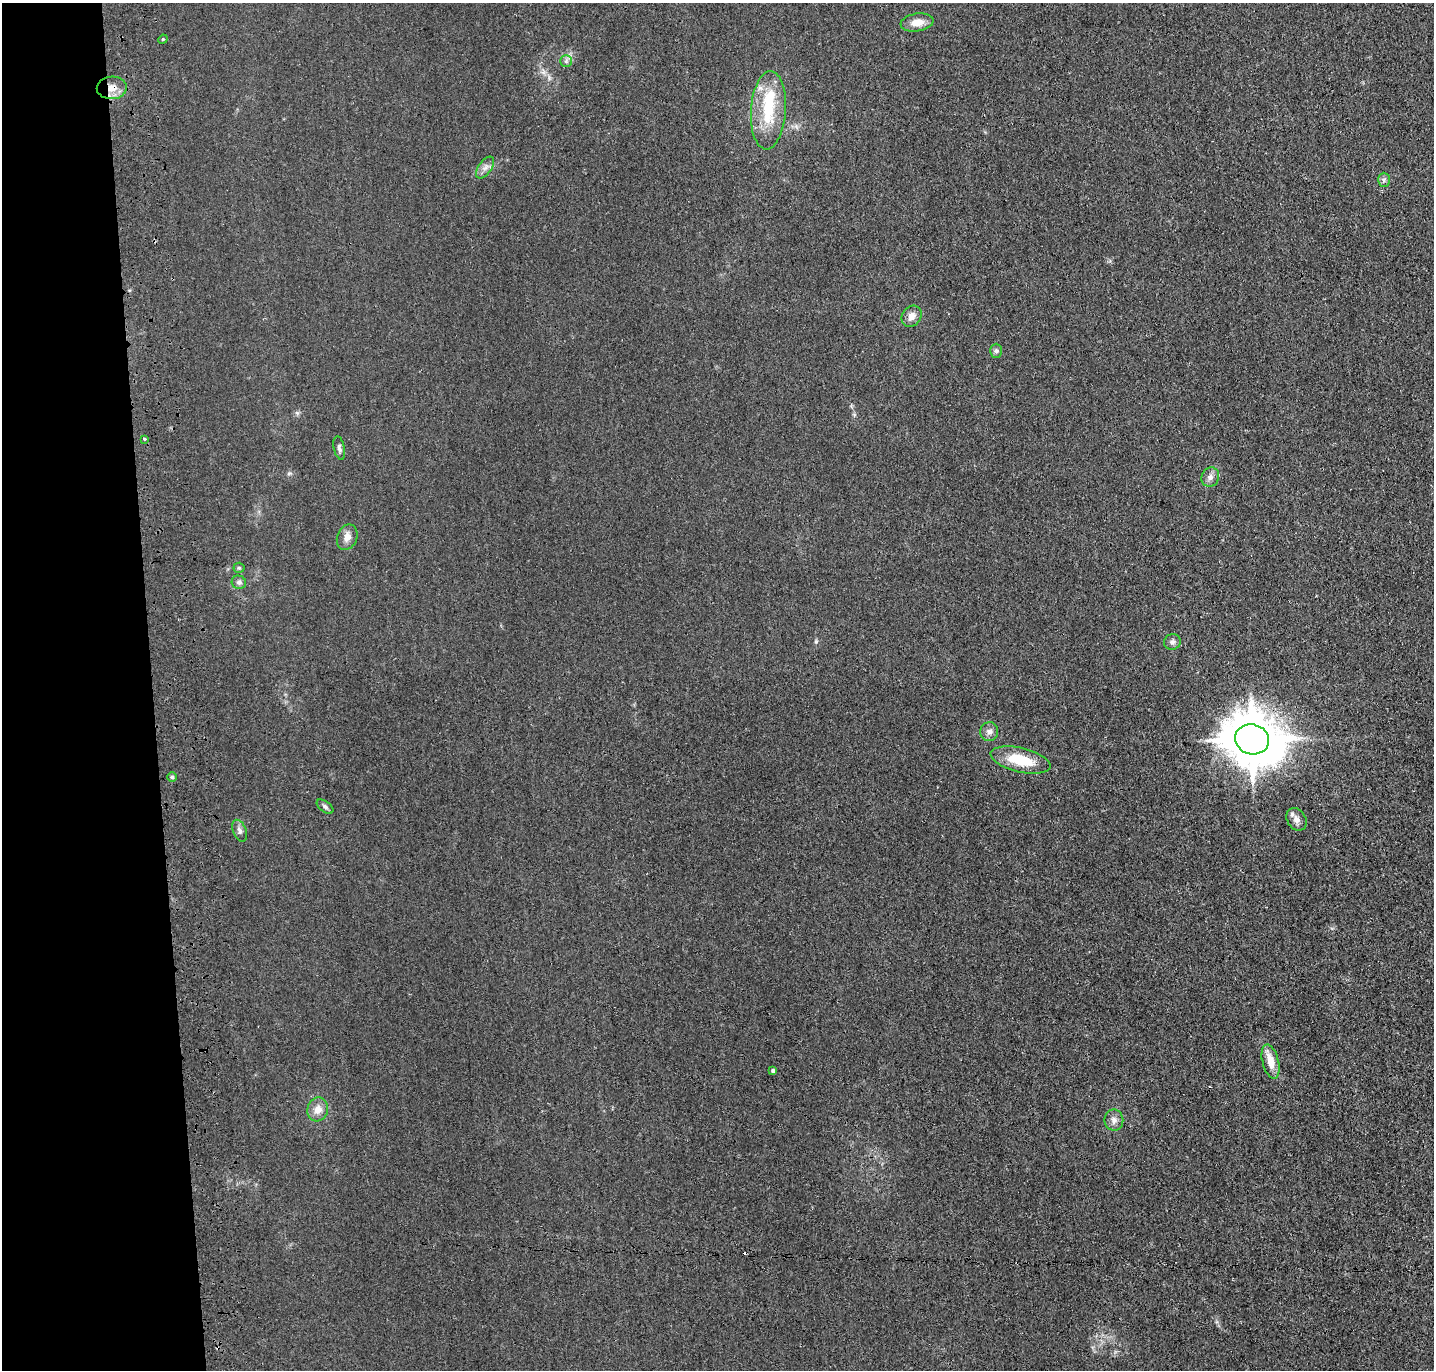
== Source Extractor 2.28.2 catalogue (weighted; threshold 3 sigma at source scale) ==
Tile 4 of 3 x 3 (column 1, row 2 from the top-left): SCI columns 116-1547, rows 1487-2854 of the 4528 x 4340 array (HDU 1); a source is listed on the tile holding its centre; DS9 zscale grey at full resolution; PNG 1436 x 1372 px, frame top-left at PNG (2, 3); each listed source drawn as its Kron ellipse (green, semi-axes under 4 px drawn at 4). Shown black and unused: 11% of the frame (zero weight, under 3 of 4 exposures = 6% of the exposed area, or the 3 px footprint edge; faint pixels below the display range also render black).
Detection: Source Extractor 2.28.2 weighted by HDU 2 'WHT'; one run over the whole footprint, this tile lists its part. Background 0.0236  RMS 0.0056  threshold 0.0254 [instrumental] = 3 sigma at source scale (4.5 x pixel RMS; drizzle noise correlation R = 1.50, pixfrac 1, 0.05/0.05 arcsec/px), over >= 5 px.
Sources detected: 29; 1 inside a brighter object's white glare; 1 cosmic-ray / hot-pixel residue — neither listed nor drawn; the other 27 listed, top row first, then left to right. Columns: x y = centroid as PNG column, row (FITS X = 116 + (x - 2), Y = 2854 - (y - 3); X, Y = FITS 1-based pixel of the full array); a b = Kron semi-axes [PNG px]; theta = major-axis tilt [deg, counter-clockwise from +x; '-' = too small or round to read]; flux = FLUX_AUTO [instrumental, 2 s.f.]
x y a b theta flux
917 22 17 9 9 6.1
163 39 5 4 - 0.49
566 61 6 5 - 1.3
112 88 15 11 3 6.4
768 110 39 17 86 26
485 167 12 6 54 2.7
1384 180 7 6 - 1.5
911 316 11 9 52 4
996 351 7 6 - 1.5
144 439 3 3 - 4.9
339 448 12 5 -78 1.6
1210 477 10 8 65 2.7
347 537 13 10 68 4
239 568 5 5 - 0.83
239 582 7 6 - 1.5
1172 642 8 7 - 1.9
989 732 9 9 - 2.8
1252 739 17 15 -16 2700
1021 760 30 12 -14 19
172 777 4 4 - 0.9
325 807 10 5 -38 1.4
1296 819 12 9 -57 3.4
240 831 11 6 -70 2.1
1271 1062 18 8 -75 8.7
773 1071 4 4 - 0.86
318 1109 12 10 74 5.3
1114 1120 10 9 - 3.2
Overlapping masked pixels (flux is a lower limit): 1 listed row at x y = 112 88